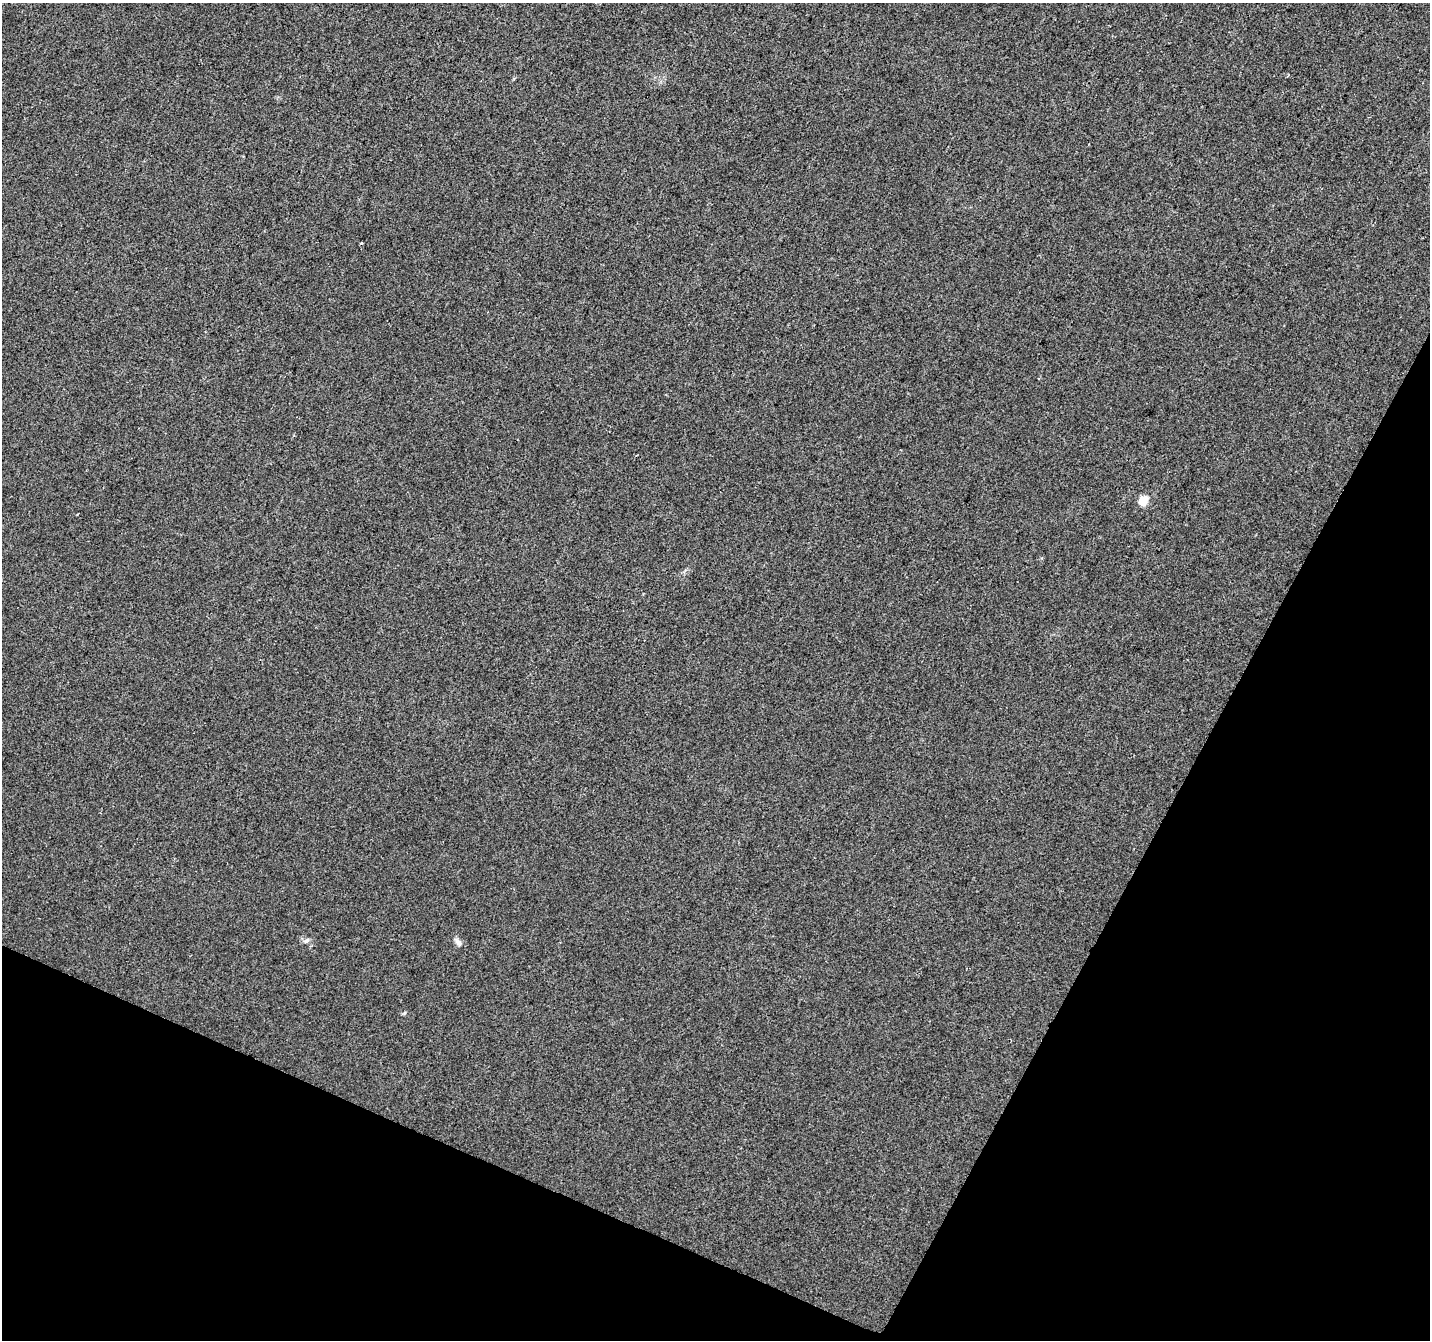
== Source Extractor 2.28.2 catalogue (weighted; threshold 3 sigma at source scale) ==
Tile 15 of 4 x 4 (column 3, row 4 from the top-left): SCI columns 2860-4287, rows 269-1606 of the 5714 x 5821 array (HDU 1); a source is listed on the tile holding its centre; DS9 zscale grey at full resolution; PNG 1432 x 1342 px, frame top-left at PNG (2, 3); no overlay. Shown black and unused: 24% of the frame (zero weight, under 2 of 3 exposures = <1% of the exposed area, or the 3 px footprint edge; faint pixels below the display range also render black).
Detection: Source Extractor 2.28.2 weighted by HDU 2 'WHT'; one run over the whole footprint, this tile lists its part. Background 0.00932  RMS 0.0047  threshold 0.0211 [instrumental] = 3 sigma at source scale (4.5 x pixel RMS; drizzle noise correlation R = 1.50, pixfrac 1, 0.0396/0.0396 arcsec/px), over >= 5 px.
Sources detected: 4; all 4 listed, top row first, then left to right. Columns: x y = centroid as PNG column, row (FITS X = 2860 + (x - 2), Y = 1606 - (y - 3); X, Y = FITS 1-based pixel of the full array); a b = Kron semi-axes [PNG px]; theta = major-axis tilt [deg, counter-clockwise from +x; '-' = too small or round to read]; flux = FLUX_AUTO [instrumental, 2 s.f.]
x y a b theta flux
362 243 3 3 - 0.81
1143 500 6 5 - 15
306 940 10 5 33 1.2
458 942 11 7 -59 1.9